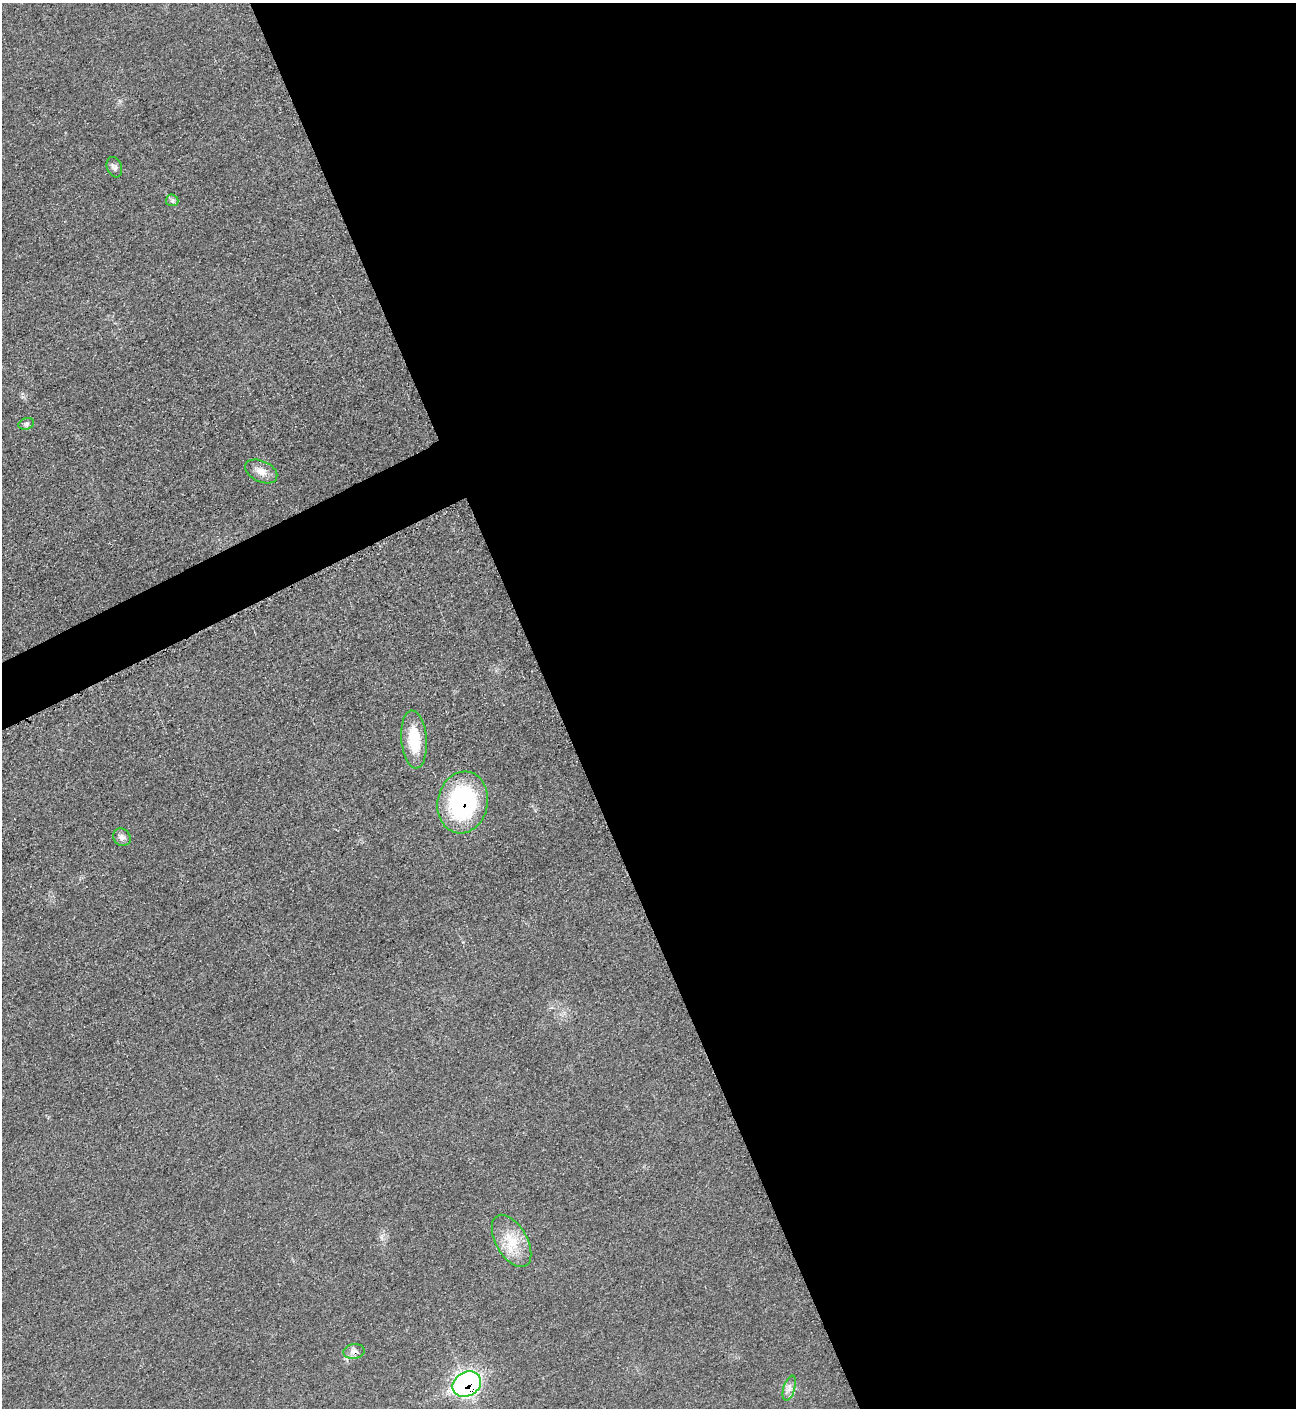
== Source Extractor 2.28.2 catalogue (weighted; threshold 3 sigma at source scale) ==
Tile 8 of 4 x 4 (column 4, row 2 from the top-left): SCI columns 4182-5475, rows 2830-4235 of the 5642 x 5651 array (HDU 1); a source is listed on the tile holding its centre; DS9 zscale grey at full resolution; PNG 1298 x 1410 px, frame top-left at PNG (2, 3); each listed source drawn as its Kron ellipse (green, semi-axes under 4 px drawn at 4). Shown black and unused: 59% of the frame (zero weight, under 3 of 5 exposures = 1% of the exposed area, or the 3 px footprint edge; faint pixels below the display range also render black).
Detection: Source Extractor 2.28.2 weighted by HDU 2 'WHT'; one run over the whole footprint, this tile lists its part. Background 0.0198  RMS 0.0051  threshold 0.0229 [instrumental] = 3 sigma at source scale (4.5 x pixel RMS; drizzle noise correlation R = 1.50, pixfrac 1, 0.05/0.05 arcsec/px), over >= 5 px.
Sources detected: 11; all 11 listed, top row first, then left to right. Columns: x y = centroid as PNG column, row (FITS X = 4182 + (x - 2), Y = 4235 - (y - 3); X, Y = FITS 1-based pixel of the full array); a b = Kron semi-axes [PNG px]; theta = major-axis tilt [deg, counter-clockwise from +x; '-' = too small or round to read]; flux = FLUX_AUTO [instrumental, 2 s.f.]
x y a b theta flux
114 167 10 7 -70 1.9
172 200 6 6 - 1.1
26 424 8 5 20 1.4
261 471 17 10 -25 4.5
414 739 29 12 -85 19
463 802 31 25 78 68
122 837 9 8 - 2.3
511 1241 29 15 -60 14
354 1351 11 7 5 3
467 1384 15 12 33 110
789 1388 13 5 73 2.6
Overlapping masked pixels (flux is a lower limit): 3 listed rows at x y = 463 802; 354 1351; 467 1384